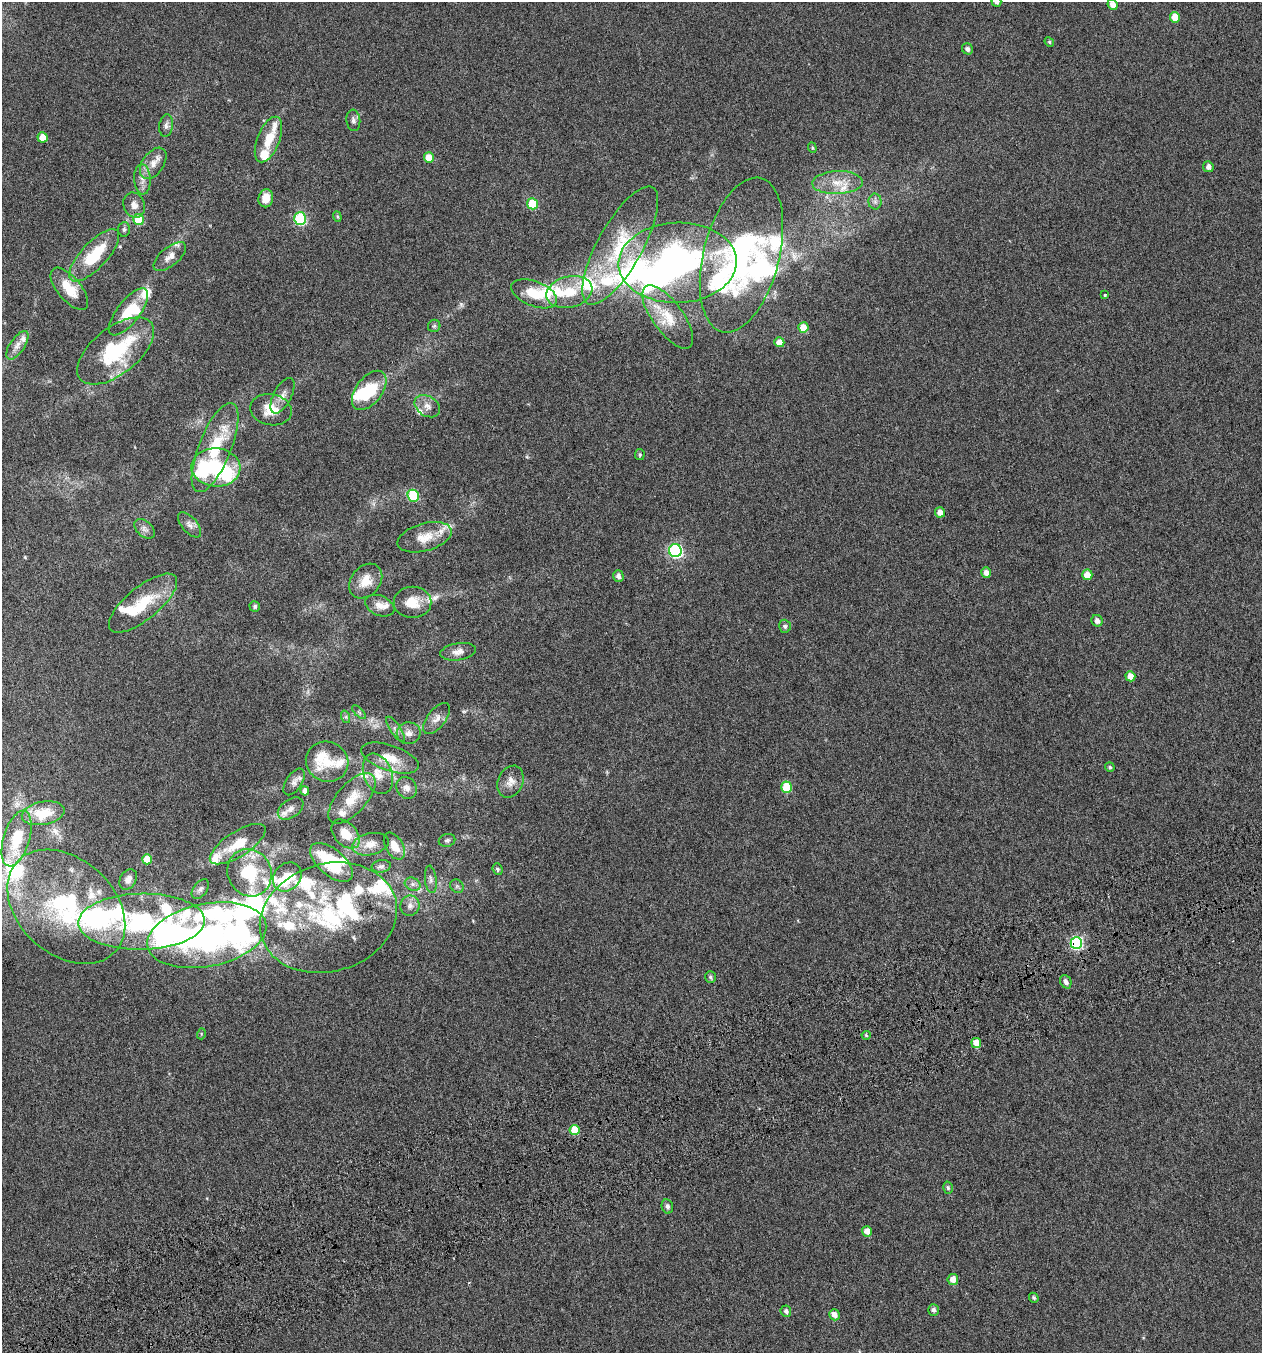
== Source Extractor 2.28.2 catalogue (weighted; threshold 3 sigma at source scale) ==
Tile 7 of 4 x 4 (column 3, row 2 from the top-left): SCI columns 2611-3870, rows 2753-4103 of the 5271 x 5511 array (HDU 1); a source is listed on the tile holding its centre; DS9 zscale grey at full resolution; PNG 1264 x 1355 px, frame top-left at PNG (2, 2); each listed source drawn as its Kron ellipse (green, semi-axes under 4 px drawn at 4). Shown black and unused: <1% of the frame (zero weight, under 4 of 7 exposures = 3% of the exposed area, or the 3 px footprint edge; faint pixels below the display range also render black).
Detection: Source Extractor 2.28.2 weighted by HDU 2 'WHT'; one run over the whole footprint, this tile lists its part. Background -1.89e-04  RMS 0.0033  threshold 0.0137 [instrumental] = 3 sigma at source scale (4.09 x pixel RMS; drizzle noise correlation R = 1.36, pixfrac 0.8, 0.0396/0.0396 arcsec/px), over >= 5 px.
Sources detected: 171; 1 too faint to see at this stretch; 11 inside a brighter object's white glare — neither listed nor drawn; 41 inside a brighter listed object's ellipse — not listed separately; the other 118 listed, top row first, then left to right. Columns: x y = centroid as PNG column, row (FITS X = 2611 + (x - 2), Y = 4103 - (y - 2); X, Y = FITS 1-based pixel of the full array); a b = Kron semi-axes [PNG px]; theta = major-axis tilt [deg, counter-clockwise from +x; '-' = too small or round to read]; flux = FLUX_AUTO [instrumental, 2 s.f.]
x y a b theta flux
996 2 5 5 - 0.9
1113 4 5 5 - 2.2
1175 17 5 5 - 5.2
1049 42 5 4 - 0.42
967 49 6 5 - 1
353 120 11 7 -83 1.1
166 126 11 6 82 1.2
43 137 5 5 - 3.9
268 139 24 11 68 6.2
812 148 5 4 - 0.42
429 158 5 5 - 5.1
153 163 17 10 55 3.4
1208 167 5 5 - 1.4
142 179 15 8 -86 2.3
837 183 25 11 3 5.7
266 198 9 7 80 4.1
875 201 8 6 -90 0.94
532 204 5 5 - 16
134 205 13 10 -66 2.3
337 217 5 4 - 0.42
300 219 6 6 - 33
139 220 5 5 - 12
124 229 7 6 - 0.7
620 246 66 22 61 23
94 255 34 13 47 13
741 255 79 38 76 55
170 257 19 9 40 2.6
678 263 59 40 2 84
69 289 25 11 -50 6.8
569 292 23 15 15 8.6
534 294 24 12 -21 8
1105 295 3 3 - 0.47
128 312 28 11 52 7.7
668 317 37 15 -54 8.7
434 326 6 6 - 0.58
803 328 5 5 - 4.1
779 342 5 4 - 3
17 345 16 7 56 2
116 351 45 23 38 28
369 390 23 13 52 13
283 396 19 9 62 2.5
427 406 14 10 -34 2.3
271 410 21 15 -11 6.6
215 448 47 16 68 17
640 455 5 5 - 0.51
216 467 24 19 -3 18
413 496 6 5 - 16
940 512 5 5 - 2.1
189 525 15 7 -49 1.8
145 529 12 7 -45 1.4
425 537 28 13 16 6
675 551 6 6 - 53
986 572 5 5 - 1.7
1087 575 5 5 - 3.3
618 576 6 5 - 1.3
366 581 19 14 50 4.9
412 602 19 15 0 5.7
143 603 42 16 39 12
255 606 5 5 - 0.69
380 606 15 9 -23 2.5
1097 621 6 5 - 1.6
785 626 6 6 - 0.74
458 652 18 8 9 2.3
1130 676 5 4 - 3.1
359 712 9 3 -45 0.47
346 717 6 4 -72 0.48
436 718 18 9 52 2.3
395 729 15 5 -56 1.3
409 733 12 11 - 2.2
390 758 30 12 -19 6
327 762 21 20 - 6.3
1110 767 5 4 - 0.46
378 774 21 14 -69 5.2
294 782 15 8 57 1.5
510 782 16 12 67 2.8
787 787 5 5 - 12
407 788 11 9 -57 1.9
305 791 4 4 - 1.3
352 798 31 15 48 6.6
291 809 14 9 36 2
43 813 22 11 10 5
346 834 17 11 -47 4.8
17 838 29 13 73 7.3
447 840 8 6 13 0.74
238 844 32 12 33 6.7
370 844 18 11 13 3.4
394 846 15 8 -59 3.4
147 859 5 5 - 4.7
331 862 26 13 -40 18
381 866 9 6 9 0.86
498 869 6 5 - 0.59
250 873 24 21 -63 16
287 877 16 13 47 6
128 879 11 8 58 1.8
431 879 14 6 -84 1.3
413 884 8 6 -21 1
457 886 7 6 - 0.83
200 889 11 7 52 1.1
410 906 10 9 - 1.8
66 907 67 48 -42 49
328 918 70 54 17 44
142 922 63 28 1 40
207 935 60 31 11 72
1076 943 6 6 - 36
710 977 6 5 - 0.64
1066 982 7 5 -68 1.3
201 1034 5 3 - 0.31
866 1035 4 4 - 0.4
976 1043 5 4 - 3.3
575 1130 5 5 - 6.8
948 1188 6 4 -75 0.53
667 1206 7 5 -76 0.98
867 1231 5 5 - 2.2
953 1280 5 5 - 3
1034 1298 5 4 - 0.52
933 1310 6 5 - 1
786 1311 6 5 - 0.95
834 1315 6 5 - 2.1
Overlapping masked pixels (flux is a lower limit): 1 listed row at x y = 1076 943
Isophote crosses this tile's border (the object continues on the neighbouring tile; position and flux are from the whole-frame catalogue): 1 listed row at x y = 996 2